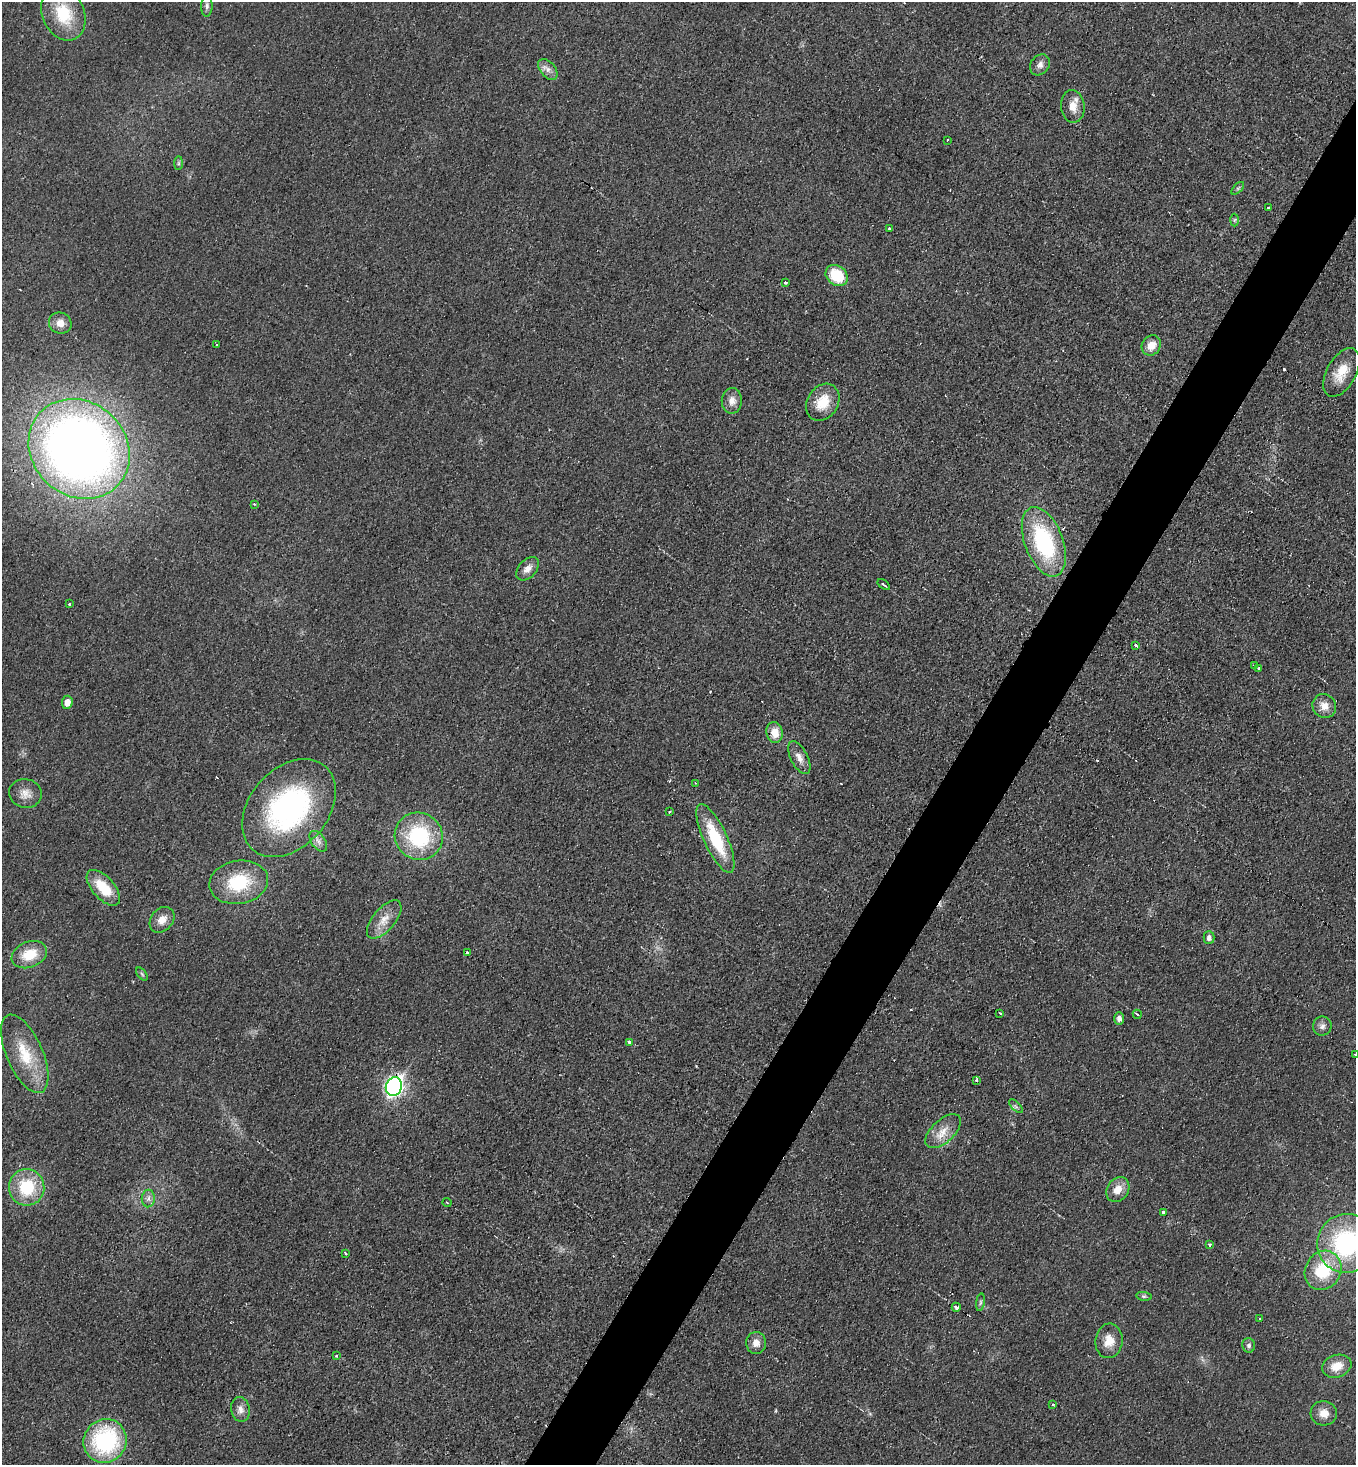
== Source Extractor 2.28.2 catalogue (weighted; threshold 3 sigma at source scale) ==
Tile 10 of 4 x 4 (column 2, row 3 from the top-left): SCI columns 1510-2863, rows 1471-2933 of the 5866 x 5858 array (HDU 1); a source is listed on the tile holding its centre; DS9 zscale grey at full resolution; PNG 1358 x 1467 px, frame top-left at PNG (2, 2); each listed source drawn as its Kron ellipse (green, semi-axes under 4 px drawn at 4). Shown black and unused: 5% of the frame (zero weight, under 2 of 3 exposures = <1% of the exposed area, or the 3 px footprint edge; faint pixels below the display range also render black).
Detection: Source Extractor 2.28.2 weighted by HDU 2 'WHT'; one run over the whole footprint, this tile lists its part. Background 0.025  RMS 0.0061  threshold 0.0273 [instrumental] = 3 sigma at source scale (4.5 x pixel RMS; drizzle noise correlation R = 1.50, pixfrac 1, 0.05/0.05 arcsec/px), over >= 5 px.
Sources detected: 84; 4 cosmic-ray / hot-pixel residue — neither listed nor drawn; the other 80 listed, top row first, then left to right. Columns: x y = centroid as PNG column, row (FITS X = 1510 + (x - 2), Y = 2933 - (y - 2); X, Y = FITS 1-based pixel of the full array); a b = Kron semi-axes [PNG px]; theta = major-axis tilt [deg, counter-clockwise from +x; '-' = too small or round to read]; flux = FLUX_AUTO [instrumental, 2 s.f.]
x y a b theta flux
207 6 11 5 89 2.1
63 14 28 21 -66 28
1040 65 11 9 51 3.3
548 69 12 7 -51 3.5
1073 106 16 11 -83 7.1
947 140 3 2 - 0.83
178 163 7 4 89 1.1
1238 188 8 4 45 1.2
1269 208 3 3 - 0.89
1234 220 6 4 88 0.91
890 228 3 3 - 2.5
837 275 12 9 -40 22
785 282 3 3 - 1.6
60 323 11 10 - 5.5
217 344 3 3 - 1.2
1151 345 10 9 - 6.9
1341 372 27 14 61 14
732 401 13 10 88 5.2
823 402 19 15 57 14
79 449 53 47 -42 600
254 504 4 3 - 0.54
1044 542 36 19 -69 68
527 569 14 9 47 4.7
884 584 7 2 -37 0.86
69 604 3 3 - 1.2
1136 645 3 3 - 4.6
1254 665 3 3 - 1.2
1259 668 3 3 - 1.9
67 702 6 5 - 5.5
1324 706 12 11 - 6.4
775 732 10 8 -81 8.4
799 758 18 8 -63 4.7
695 783 4 2 - 0.49
25 793 16 14 -9 6.5
289 808 55 39 49 120
669 812 3 2 - 0.71
419 836 24 23 - 50
715 838 37 11 -65 33
318 841 12 7 -55 3.1
239 882 29 21 10 33
103 888 22 11 -48 20
162 920 14 11 49 6.7
384 920 23 11 50 8.7
1209 938 6 5 - 2.5
468 953 3 3 - 1.9
29 955 18 13 22 16
142 974 7 4 -53 1
1000 1013 3 2 - 1.1
1137 1014 5 2 - 0.77
1119 1018 6 5 - 3.1
1322 1026 9 9 - 3
629 1042 4 3 - 2.2
25 1054 42 18 -66 26
1355 1054 3 2 - 0.75
976 1080 4 3 - 0.85
394 1087 9 8 - 240
1016 1106 8 3 -45 1.2
943 1131 22 11 43 9.2
27 1187 18 17 - 31
1118 1189 13 10 55 7.6
148 1198 9 6 88 2.6
447 1202 4 3 - 0.64
1163 1212 3 3 - 2.6
1346 1243 29 29 - 86
1209 1244 3 3 - 1.1
346 1253 3 3 - 1.9
1323 1270 20 18 58 31
1144 1296 8 4 -8 1.1
980 1302 9 4 81 1.5
956 1307 5 3 - 2.5
1260 1318 3 3 - 2.4
1109 1341 17 13 83 9.5
756 1343 11 10 - 5.2
1249 1345 7 6 - 1.6
336 1356 4 2 - 0.55
1337 1366 15 11 17 9.2
1053 1405 3 3 - 1.1
240 1409 12 9 -79 4
1324 1413 13 12 - 6.5
105 1441 22 21 - 74
Overlapping masked pixels (flux is a lower limit): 1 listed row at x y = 394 1087
Isophote crosses this tile's border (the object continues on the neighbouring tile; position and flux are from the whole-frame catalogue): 2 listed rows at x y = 1355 1054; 1346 1243